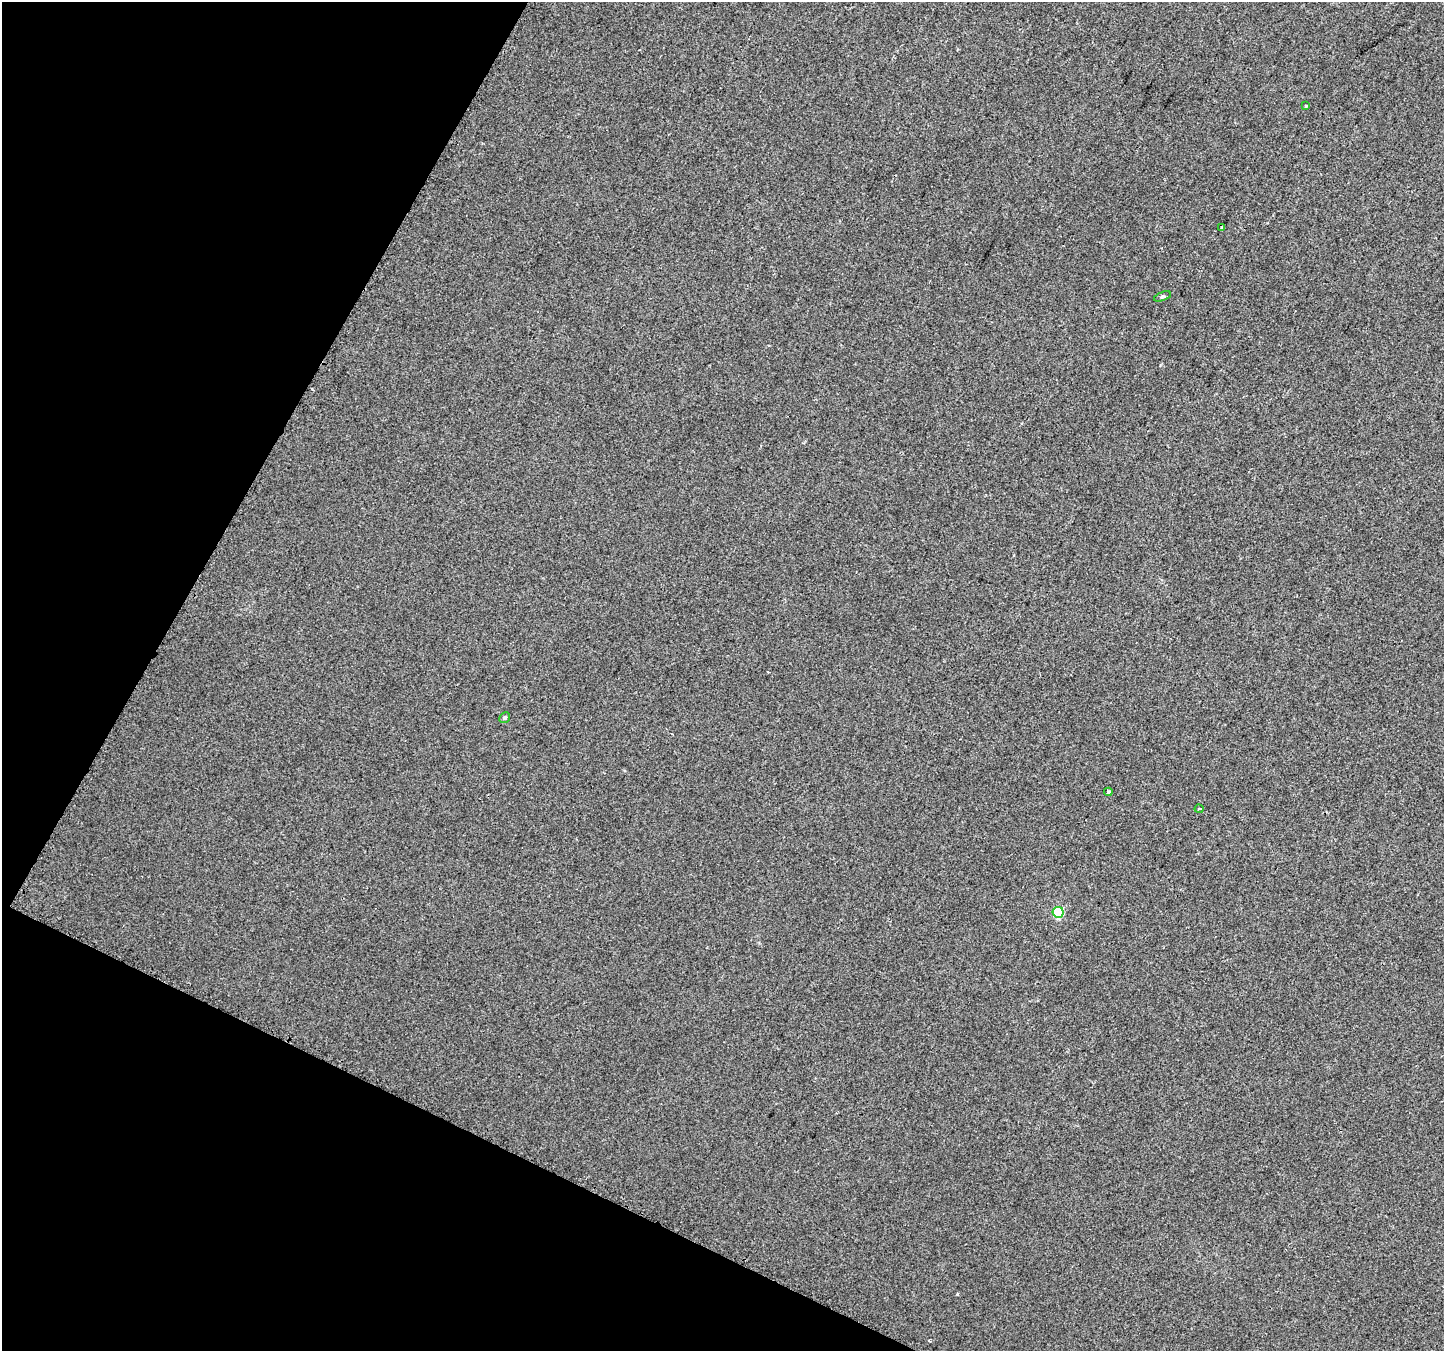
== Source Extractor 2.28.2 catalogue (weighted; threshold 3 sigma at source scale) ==
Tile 9 of 4 x 4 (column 1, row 3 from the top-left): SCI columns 27-1468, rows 1631-2979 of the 5805 x 5898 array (HDU 1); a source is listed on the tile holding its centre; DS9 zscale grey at full resolution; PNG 1446 x 1353 px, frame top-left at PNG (2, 2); each listed source drawn as its Kron ellipse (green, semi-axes under 4 px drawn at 4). Shown black and unused: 23% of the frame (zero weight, under 2 of 3 exposures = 2% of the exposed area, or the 3 px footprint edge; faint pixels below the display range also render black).
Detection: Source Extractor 2.28.2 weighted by HDU 2 'WHT'; one run over the whole footprint, this tile lists its part. Background 0.0116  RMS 0.0068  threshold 0.0304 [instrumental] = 3 sigma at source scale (4.5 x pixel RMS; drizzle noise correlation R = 1.50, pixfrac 1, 0.0396/0.0396 arcsec/px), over >= 5 px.
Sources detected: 7; all 7 listed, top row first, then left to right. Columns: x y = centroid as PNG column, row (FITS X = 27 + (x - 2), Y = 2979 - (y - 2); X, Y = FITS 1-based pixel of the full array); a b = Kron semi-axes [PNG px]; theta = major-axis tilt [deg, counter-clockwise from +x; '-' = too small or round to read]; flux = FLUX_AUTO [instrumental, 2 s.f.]
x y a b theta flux
1306 106 3 3 - 2.2
1222 227 3 2 - 1.7
1162 296 9 3 21 0.9
505 718 5 5 - 1.5
1108 792 4 3 - 1.1
1199 809 4 3 - 1.1
1058 912 5 5 - 45